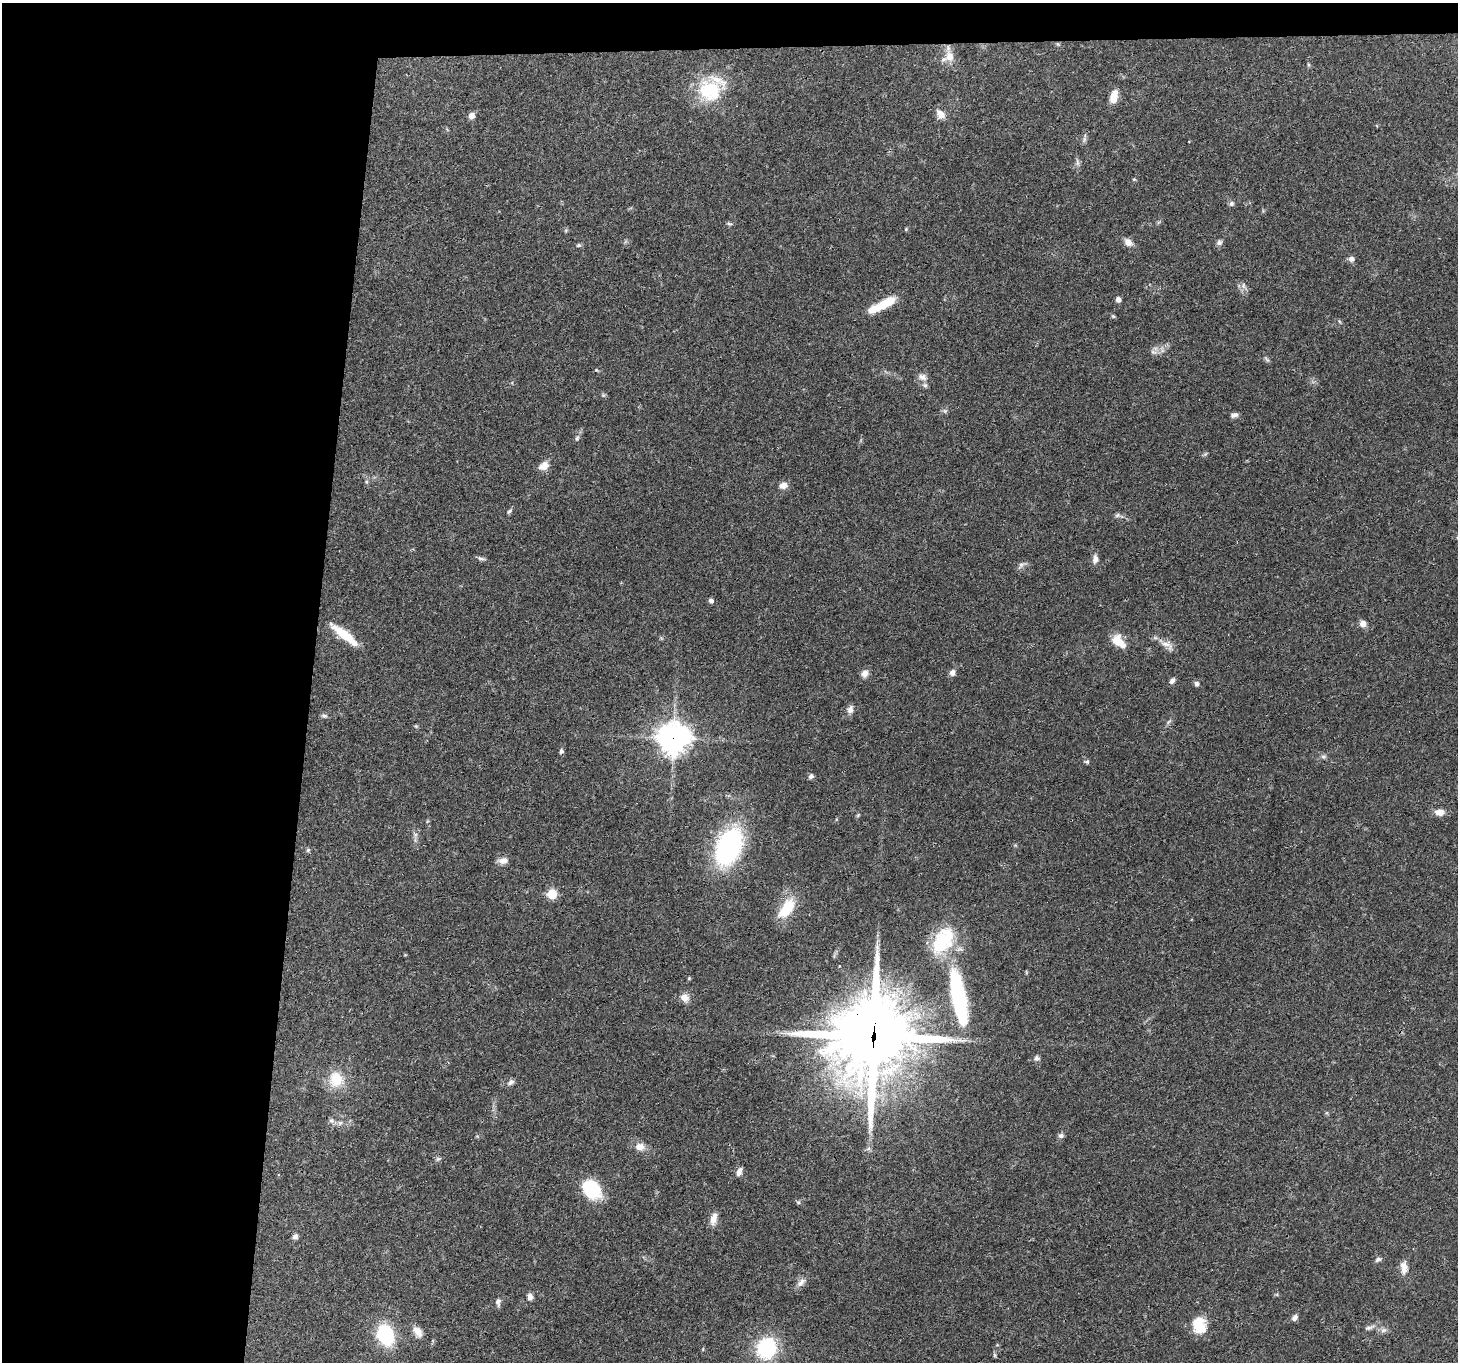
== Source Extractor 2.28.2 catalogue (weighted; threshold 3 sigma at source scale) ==
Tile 1 of 3 x 3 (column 1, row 1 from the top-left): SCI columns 6-1461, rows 2878-4237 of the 4380 x 4454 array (HDU 1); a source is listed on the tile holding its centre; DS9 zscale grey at full resolution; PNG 1460 x 1364 px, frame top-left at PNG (2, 3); no overlay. Shown black and unused: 24% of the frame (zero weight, under 3 of 4 exposures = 6% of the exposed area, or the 3 px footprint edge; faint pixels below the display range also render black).
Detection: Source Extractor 2.28.2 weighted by HDU 2 'WHT'; one run over the whole footprint, this tile lists its part. Background 0.0815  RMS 0.0035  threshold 0.0158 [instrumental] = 3 sigma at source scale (4.5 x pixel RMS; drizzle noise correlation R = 1.50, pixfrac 1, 0.05/0.05 arcsec/px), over >= 5 px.
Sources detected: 96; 5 inside a brighter listed object's ellipse — not listed separately; the other 91 listed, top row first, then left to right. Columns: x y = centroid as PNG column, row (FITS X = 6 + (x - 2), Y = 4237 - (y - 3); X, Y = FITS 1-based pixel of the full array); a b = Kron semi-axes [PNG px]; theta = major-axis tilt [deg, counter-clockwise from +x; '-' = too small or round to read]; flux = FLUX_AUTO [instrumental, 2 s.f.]
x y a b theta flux
950 56 16 13 -84 4.5
1309 65 6 4 -71 0.42
710 91 32 30 -22 18
1114 96 17 9 75 3.8
941 114 11 8 -53 3
471 116 7 6 - 1.9
1084 139 9 4 82 0.78
1077 162 11 4 -85 1
1134 179 5 4 - 0.41
1231 204 7 6 - 0.83
729 224 7 5 -19 0.61
906 229 4 4 - 0.39
1128 242 12 8 -38 2.3
1219 242 8 7 - 1
579 245 7 5 1 0.64
1351 259 7 7 - 1.4
1243 286 9 6 85 1.2
1118 299 5 4 - 1.8
882 305 33 8 27 10
1113 316 6 4 -43 0.5
1153 352 9 6 -25 1.2
1267 360 10 4 -49 0.66
596 370 5 4 - 0.35
922 377 13 8 -23 2
603 395 5 5 - 0.51
945 411 6 5 - 0.66
1235 415 10 5 16 1.2
577 438 9 5 69 0.84
1205 454 6 5 - 0.52
544 466 13 9 30 3
783 485 10 8 16 2.3
509 511 8 5 45 0.68
1117 515 8 6 22 0.79
481 559 10 5 -16 0.9
1095 559 12 7 86 1.7
1021 565 11 5 45 1.1
711 601 6 5 - 0.98
1363 624 7 7 - 2.2
344 635 35 8 -38 9.6
1118 642 17 13 -55 5.3
1167 644 20 9 -27 3
952 672 8 7 - 1.6
864 674 10 9 - 1.9
1172 681 8 6 46 1
1197 684 7 6 - 0.93
850 709 11 8 74 1.7
324 716 9 5 -14 0.83
1169 722 9 3 45 0.65
673 738 11 11 - 470
561 751 7 6 - 0.77
1323 757 7 6 - 0.85
1087 762 8 5 -5 0.61
811 776 6 6 - 0.99
1439 812 12 8 -7 2.7
858 815 6 4 46 0.42
415 835 7 4 72 0.82
729 847 29 17 66 71
308 850 7 4 45 0.53
503 861 13 8 7 2
552 894 6 5 - 17
787 908 24 12 54 12
684 997 12 10 -14 2.6
959 997 66 15 -79 44
874 1035 32 28 73 2900
1037 1058 7 7 - 1
336 1079 22 19 -83 8.4
511 1082 10 6 38 1.2
331 1121 8 6 -41 1
340 1123 7 5 43 0.89
1061 1136 7 7 - 0.98
640 1147 11 9 -6 3.1
868 1149 7 4 19 0.65
438 1159 7 5 42 0.71
739 1172 11 6 68 1.6
592 1189 22 16 -46 17
798 1202 6 4 -18 0.49
713 1219 16 8 76 2.8
295 1237 7 6 - 1.2
1378 1259 8 5 26 0.93
1403 1266 11 9 -50 2.2
801 1282 14 8 48 1.9
530 1297 8 6 -87 1.5
498 1302 11 6 -90 1.3
1295 1317 8 6 53 1.2
1199 1326 20 16 -74 8.1
1369 1328 15 5 15 1.4
1383 1330 8 6 20 1.2
418 1332 14 9 -55 2.7
386 1335 17 13 -69 25
766 1348 18 16 73 27
994 1355 6 4 -89 0.53
Overlapping masked pixels (flux is a lower limit): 2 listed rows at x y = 673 738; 874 1035